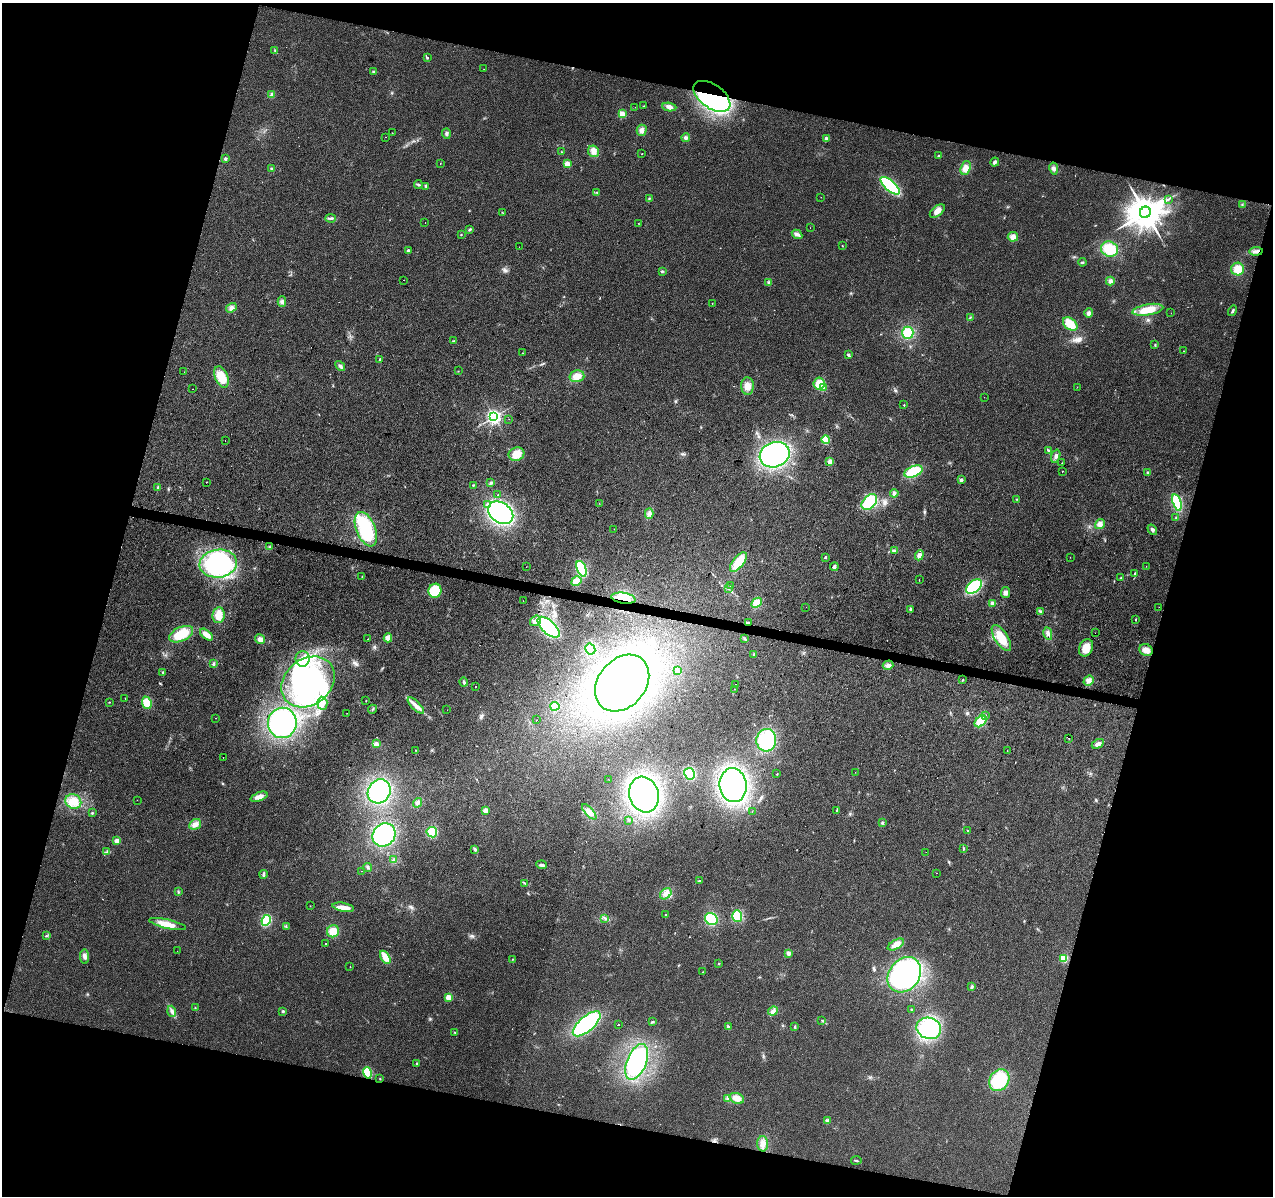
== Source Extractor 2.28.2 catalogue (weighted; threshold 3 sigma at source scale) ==
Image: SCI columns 7-5090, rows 283-5056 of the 5090 x 5277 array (HDU 1 of 3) = the unmasked area's bounding box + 8 px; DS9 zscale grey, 4 x 4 block average (1 PNG px = mean of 4 x 4 image px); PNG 1275 x 1198 px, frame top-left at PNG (2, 3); each listed source drawn as its Kron ellipse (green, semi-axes under 4 px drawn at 4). Shown black and unused: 31% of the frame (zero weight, under 2 of 3 exposures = <1% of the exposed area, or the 3 px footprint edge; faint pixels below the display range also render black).
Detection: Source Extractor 2.28.2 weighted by HDU 2 'WHT'. Background 0.0226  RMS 0.006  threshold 0.0272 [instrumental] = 3 sigma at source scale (4.5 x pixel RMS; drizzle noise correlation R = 1.50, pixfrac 1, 0.0396/0.0396 arcsec/px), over >= 5 px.
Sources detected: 317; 1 too faint to see at this stretch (4 x 4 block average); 18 inside a brighter object's white glare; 7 cosmic-ray / hot-pixel residue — neither listed nor drawn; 7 inside a brighter listed object's ellipse — not listed separately; the other 284 listed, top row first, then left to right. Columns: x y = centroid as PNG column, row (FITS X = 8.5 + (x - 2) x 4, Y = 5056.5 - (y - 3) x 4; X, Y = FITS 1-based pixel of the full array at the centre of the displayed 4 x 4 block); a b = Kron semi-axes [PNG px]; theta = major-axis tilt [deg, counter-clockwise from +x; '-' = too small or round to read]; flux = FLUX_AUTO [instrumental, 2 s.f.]
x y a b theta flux
275 51 3 2 - 3.4
428 58 2 2 - 2.3
484 69 2 2 - 0.73
373 71 4 2 - 3.9
271 94 3 2 - 5.4
712 96 21 12 -36 440
644 106 2 2 - 1.6
635 107 2 2 - 1.9
669 107 7 3 -7 12
622 114 2 2 - 140
642 130 5 5 - 15
392 133 2 2 - 0.94
446 134 5 3 - 7
385 137 2 2 - 3.3
686 138 4 4 - 8.3
826 139 3 3 - 9.3
594 151 6 5 - 18
562 152 2 2 - 1.7
642 154 2 2 - 1.3
938 156 2 2 - 3.1
225 159 3 2 - 4.1
995 162 4 3 - 7.3
440 163 2 2 - 0.93
567 164 2 2 - 110
271 168 2 2 - 4.5
966 168 7 5 71 26
1054 168 6 3 -78 11
418 185 4 2 - 6.4
426 186 3 2 - 6.3
890 186 12 5 -42 330
597 192 2 2 - 1.2
821 197 2 2 - 0.94
649 198 2 2 - 3.3
1168 199 4 2 - 3.5
1242 205 2 2 - 1.3
937 211 9 5 37 29
502 212 2 2 - 1.1
1145 212 6 5 - 10000
331 218 5 3 - 7.6
425 222 2 2 - 1.1
638 224 2 2 - 0.86
810 228 2 2 - 0.72
470 229 3 2 - 5
797 234 5 3 - 10
461 235 2 2 - 1.2
1013 237 5 4 - 23
842 246 2 2 - 1.5
519 247 2 2 - 1.8
1110 249 8 7 - 98
408 251 2 2 - 18
1256 251 6 3 7 12
1082 262 4 2 - 4.5
1238 269 6 6 - 49
662 271 3 3 - 4.5
404 280 2 2 - 1.6
1110 281 4 4 - 8.8
768 283 2 2 - 1.7
282 302 5 4 - 11
712 304 2 2 - 1.7
231 308 6 4 35 13
1148 310 15 5 10 75
1233 311 5 2 - 6.1
1089 313 5 4 - 11
1171 313 2 2 - 0.76
970 317 2 2 - 1.6
1070 324 8 5 -39 58
908 333 6 5 - 76
453 341 3 2 - 2.8
1155 345 3 2 - 2.6
1183 351 2 2 - 1.3
522 353 2 2 - 1.2
848 355 3 2 - 5.4
380 359 2 2 - 5.9
340 366 6 3 -50 8.7
458 371 2 2 - 0.92
184 372 2 2 - 1.9
577 376 7 6 - 32
221 377 11 6 -69 80
819 384 6 5 - 56
747 386 9 6 -87 31
823 387 2 2 - 96
1077 387 2 2 - 0.92
193 389 2 2 - 2.9
984 397 2 2 - 1.3
904 405 2 2 - 3.3
494 417 3 2 - 1300
509 419 2 2 - 0.82
826 440 4 4 - 45
225 441 2 2 - 1.4
1048 450 4 2 - 3.7
516 454 8 6 19 45
775 455 15 12 20 610
1056 456 7 3 71 13
830 462 4 3 - 14
1062 463 2 2 - 1.2
1062 471 2 2 - 1.6
913 472 9 5 22 140
1147 473 3 2 - 2.3
961 480 2 2 - 30
206 482 2 2 - 0.67
491 483 4 2 - 5.1
473 485 2 2 - 2.6
158 487 3 2 - 8.5
894 493 4 3 - 6.8
498 495 2 2 - 3
1016 499 2 2 - 1.7
869 502 9 6 48 170
1177 502 8 4 -72 160
599 503 2 2 - 1.2
487 504 2 2 - 9.6
501 513 14 10 -34 610
649 514 5 4 - 12
1176 518 2 2 - 3.1
1100 524 5 4 - 18
366 529 18 9 -67 270
614 529 2 2 - 0.75
1152 530 6 3 -56 8.5
269 547 3 2 - 3.3
895 551 2 2 - 2.5
919 555 5 4 - 13
825 557 2 2 - 14
1070 557 2 2 - 0.75
738 562 12 5 51 86
218 564 19 14 8 490
1146 566 2 2 - 0.78
526 567 2 2 - 0.94
834 567 4 3 - 8.2
581 569 8 4 -67 170
1135 574 3 2 - 4.6
362 577 2 2 - 1.5
1120 578 2 2 - 1.9
919 580 2 2 - 1.2
576 581 5 4 - 32
730 585 2 2 - 1.2
974 587 9 5 40 180
728 589 2 2 - 2
435 591 7 6 - 89
1006 592 5 4 - 13
623 598 12 5 -8 56
523 601 2 2 - 0.9
757 603 6 4 43 40
992 603 4 3 - 5.9
806 607 2 2 - 0.55
1159 607 2 2 - 0.48
910 610 4 2 - 5.4
1041 612 3 2 - 3.8
219 615 8 6 82 35
1136 620 2 2 - 4.8
536 621 6 5 - 20
748 623 4 2 - 7.4
549 627 14 6 -43 360
1048 633 6 3 -78 11
1095 633 2 2 - 0.81
181 634 13 7 25 94
206 635 7 4 -39 30
388 638 4 4 - 24
1001 638 15 6 -57 79
260 639 5 4 - 17
368 639 2 2 - 1.6
745 639 3 2 - 4.2
1086 648 9 6 64 42
590 649 6 5 - 81
1146 650 7 5 -32 25
754 654 3 2 - 2.6
303 659 8 7 - 34
213 664 3 2 - 5.3
888 665 5 4 - 12
677 671 3 3 - 5
163 672 3 2 - 3.3
962 680 2 2 - 2.3
1089 681 5 4 - 18
308 682 29 23 39 430
464 682 4 2 - 5.7
622 683 31 24 49 1300
735 684 2 2 - 29
476 686 2 2 - 2.5
735 689 2 2 - 8
125 698 2 2 - 1.4
366 701 2 2 - 2.3
109 702 2 2 - 1.2
147 703 6 4 -67 60
322 703 7 5 -86 24
416 706 11 3 -46 20
555 706 4 4 - 61
372 709 4 2 - 3.4
447 710 2 2 - 0.99
347 713 2 2 - 0.73
986 715 2 2 - 2.4
215 718 2 2 - 0.92
536 720 2 2 - 1.2
981 721 7 5 44 60
282 723 15 14 - 380
1069 738 2 2 - 2.2
766 740 11 10 - 220
376 743 3 2 - 2.9
1098 744 6 4 28 15
415 750 2 2 - 0.95
1007 750 2 2 - 0.96
223 757 2 2 - 9.1
855 772 2 2 - 0.66
690 774 6 5 - 110
777 774 2 2 - 1.4
608 779 2 2 - 0.76
733 785 17 13 -83 930
379 791 12 11 - 360
644 794 18 14 -71 1000
259 797 9 4 21 23
137 800 2 2 - 0.6
73 801 8 7 - 38
417 803 5 4 - 9.7
837 810 3 2 - 2.7
486 811 4 3 - 18
752 811 2 2 - 1.1
589 812 10 4 -48 19
92 813 2 2 - 2.8
629 820 2 2 - 1.8
882 823 3 2 - 3
195 824 6 5 - 18
968 831 2 2 - 2.4
432 832 5 5 - 72
384 835 12 11 - 340
117 841 2 2 - 81
475 849 4 3 - 6.4
963 849 4 2 - 2.8
107 852 3 2 - 4.6
926 852 2 2 - 1.1
393 860 3 2 - 5
542 865 5 3 - 9.5
368 868 5 2 - 5.1
362 871 2 2 - 4
936 873 2 2 - 2.9
263 874 4 2 - 7.1
699 881 3 2 - 2.7
525 883 3 2 - 3.3
178 891 3 2 - 3.1
666 894 6 5 - 18
310 906 2 2 - 0.98
343 907 11 3 -11 37
665 914 2 2 - 1.4
737 916 5 5 - 79
605 918 2 2 - 1.9
711 919 6 5 - 160
266 920 6 4 66 120
168 924 19 4 -13 42
286 926 3 2 - 2.8
333 931 6 6 - 44
46 936 3 2 - 2.5
325 944 2 2 - 2.1
896 945 9 4 28 25
177 951 2 2 - 0.59
788 953 2 2 - 55
85 957 7 3 -85 10
385 957 7 3 -60 42
1064 958 2 2 - 230
512 959 2 2 - 1.5
719 963 2 2 - 6.2
350 967 2 2 - 0.93
703 972 2 2 - 1.3
904 975 19 15 53 830
972 987 4 2 - 5.3
448 997 4 4 - 22
195 1008 2 2 - 1.6
911 1009 2 2 - 4
172 1011 5 3 - 9.2
283 1011 3 3 - 4.6
773 1011 5 4 - 13
822 1020 2 2 - 2
653 1021 3 2 - 2.3
587 1024 17 7 41 410
618 1025 2 2 - 620
728 1027 3 3 - 5.2
795 1027 4 2 - 4.3
929 1028 12 10 -19 230
455 1032 3 2 - 2.4
637 1062 19 9 68 430
416 1063 2 2 - 9.2
367 1073 6 4 -74 110
380 1079 2 2 - 2.2
999 1080 11 9 55 150
727 1098 4 2 - 4.7
737 1098 7 5 -21 31
827 1121 3 3 - 11
763 1144 7 5 -89 23
856 1160 5 2 - 3.4
Overlapping masked pixels (flux is a lower limit): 4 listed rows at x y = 712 96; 623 598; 748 623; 367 1073
Diffuse or blended objects may show on this block-average render without a row.